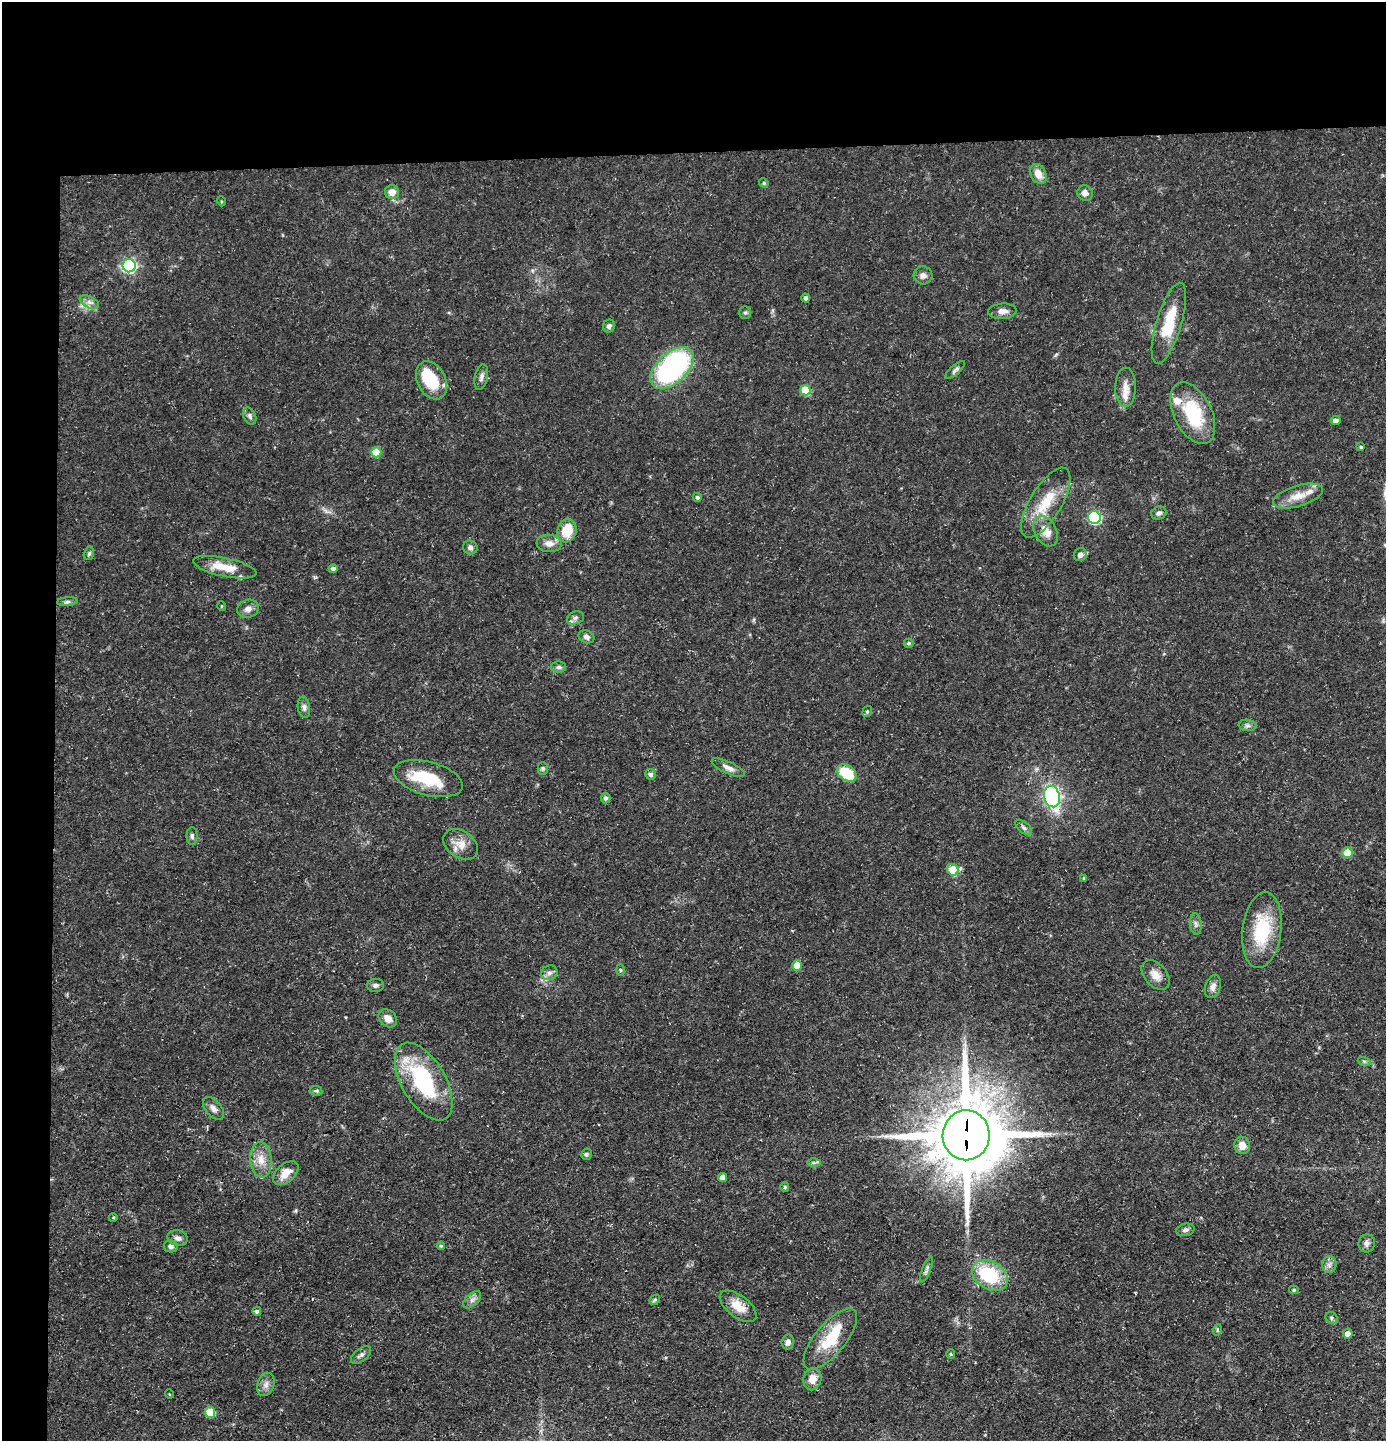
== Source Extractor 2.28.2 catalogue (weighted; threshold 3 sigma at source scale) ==
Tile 1 of 3 x 3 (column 1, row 1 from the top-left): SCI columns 72-1455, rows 2879-4317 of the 4292 x 4317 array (HDU 1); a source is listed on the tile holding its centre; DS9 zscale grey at full resolution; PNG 1388 x 1443 px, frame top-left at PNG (2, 2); each listed source drawn as its Kron ellipse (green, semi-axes under 4 px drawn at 4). Shown black and unused: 14% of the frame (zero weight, under 3 of 5 exposures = <1% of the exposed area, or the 3 px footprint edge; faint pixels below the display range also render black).
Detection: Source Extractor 2.28.2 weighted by HDU 2 'WHT'; one run over the whole footprint, this tile lists its part. Background 0.0975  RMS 0.0046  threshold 0.0207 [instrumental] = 3 sigma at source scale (4.5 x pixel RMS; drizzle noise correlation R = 1.50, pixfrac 1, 0.05/0.05 arcsec/px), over >= 5 px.
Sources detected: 114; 3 inside a brighter object's white glare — neither listed nor drawn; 5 inside a brighter listed object's ellipse — not listed separately; the other 106 listed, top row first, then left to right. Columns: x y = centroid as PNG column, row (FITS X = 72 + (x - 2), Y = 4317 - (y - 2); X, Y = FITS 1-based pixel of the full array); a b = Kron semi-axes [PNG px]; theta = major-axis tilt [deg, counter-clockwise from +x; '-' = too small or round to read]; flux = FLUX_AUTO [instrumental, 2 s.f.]
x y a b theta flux
1038 174 10 7 -60 5.1
764 183 5 4 - 0.58
392 192 7 7 - 3.6
1085 193 8 7 - 2.3
221 201 5 3 - 0.45
129 266 6 6 - 91
923 275 9 9 - 2.3
806 298 4 4 - 1.2
89 302 10 5 -26 2
1002 311 14 8 4 2.9
745 312 6 5 - 0.85
1169 323 42 12 73 18
609 326 6 6 - 1.4
672 368 26 15 43 86
955 370 12 4 41 1.3
481 377 13 6 78 1.9
431 380 20 14 -63 16
1125 387 19 10 89 5.2
805 390 5 5 - 17
1193 413 33 19 -64 27
250 416 9 6 -64 1.4
1336 420 5 4 - 2.1
1361 447 4 4 - 0.53
376 452 5 5 - 11
1298 496 26 10 16 6.9
697 497 4 4 - 1.1
1046 503 40 16 59 16
1159 513 8 6 22 1.5
1094 517 6 6 - 60
567 531 12 9 72 13
1046 531 16 10 -60 6.1
549 543 12 8 -4 3.6
470 547 7 7 - 1.6
89 553 7 5 74 0.94
1080 555 7 6 - 2.7
225 567 32 9 -12 9.6
333 569 4 4 - 1.6
67 602 10 4 5 1.2
221 606 5 3 - 0.44
248 609 11 9 18 2.7
575 618 9 6 17 1.6
586 637 8 6 -21 1.6
908 643 5 4 - 0.83
558 667 8 5 0 1.2
304 707 11 6 -81 1.7
867 711 6 4 70 0.7
1247 725 9 5 -6 1.4
543 768 6 5 - 0.87
728 768 18 6 -25 2.7
847 773 11 7 -37 17
650 774 5 5 - 1.5
428 779 35 16 -15 19
1052 796 11 8 -75 87
606 798 5 5 - 1.3
1024 827 10 5 -41 1.3
192 836 9 5 -89 1.2
461 844 19 13 -34 5.6
1347 853 5 5 - 12
953 870 6 5 - 12
1084 878 3 3 - 0.58
1196 924 10 6 -85 1.6
1262 930 38 19 83 27
797 966 5 5 - 9
620 970 6 4 -88 0.61
549 973 8 7 - 1.9
1155 975 17 11 -49 4.5
376 985 8 6 2 1.4
1213 987 12 7 73 2.7
388 1018 10 8 -43 3.5
1364 1061 6 4 -18 0.73
424 1082 43 22 -60 45
316 1091 6 4 -7 0.77
214 1108 13 7 -49 2.5
966 1135 25 23 89 4300
1242 1145 9 8 - 4.1
586 1154 6 5 - 0.86
261 1160 18 11 -85 6
814 1163 6 4 0 0.95
286 1173 15 9 41 6.2
722 1177 4 4 - 3.7
785 1187 5 4 - 0.51
113 1218 4 3 - 0.37
1185 1230 9 6 12 1.4
178 1238 10 7 -13 1.9
1367 1243 9 8 - 2
171 1246 7 6 - 1.7
441 1246 4 4 - 0.62
1329 1265 8 7 - 1.9
927 1269 14 4 68 1.2
990 1275 19 13 -30 28
1294 1290 5 4 - 0.69
472 1300 11 6 43 1.9
655 1300 6 4 46 0.66
738 1306 21 11 -37 7.3
257 1311 4 4 - 0.98
1331 1318 6 5 - 0.92
1217 1330 6 3 74 0.56
1348 1334 5 4 - 2.8
830 1339 37 15 50 17
788 1342 7 6 - 2
951 1354 5 4 - 0.52
361 1355 12 6 38 1.7
812 1379 11 9 78 4.9
266 1384 12 8 73 2.7
169 1394 5 3 - 0.37
210 1412 5 5 - 14
Overlapping masked pixels (flux is a lower limit): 1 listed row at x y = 966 1135